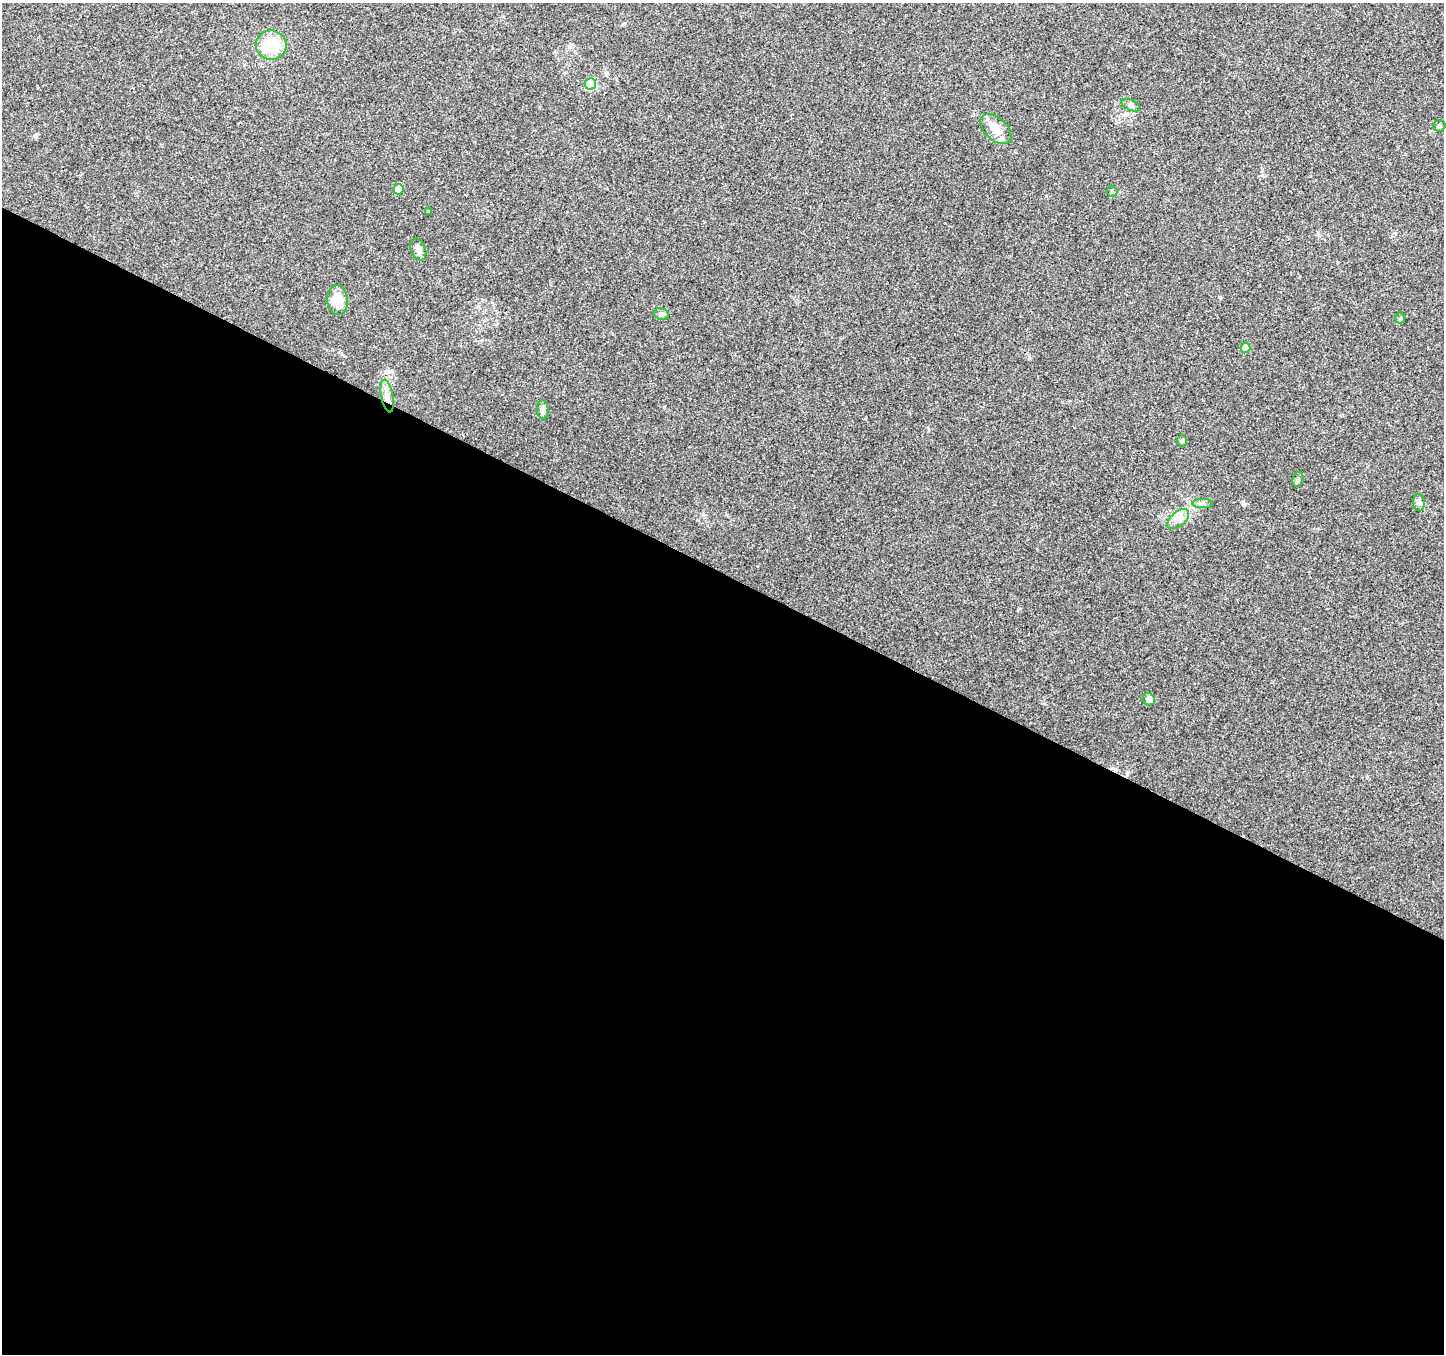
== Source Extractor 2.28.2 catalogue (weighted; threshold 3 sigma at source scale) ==
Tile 14 of 4 x 4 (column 2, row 4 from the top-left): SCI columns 1443-2884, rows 199-1550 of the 5776 x 5870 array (HDU 1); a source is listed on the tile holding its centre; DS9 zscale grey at full resolution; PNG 1446 x 1356 px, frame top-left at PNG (2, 3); each listed source drawn as its Kron ellipse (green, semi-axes under 4 px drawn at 4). Shown black and unused: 58% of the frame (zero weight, under 3 of 4 exposures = <1% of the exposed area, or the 3 px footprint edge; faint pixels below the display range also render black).
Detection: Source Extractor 2.28.2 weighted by HDU 2 'WHT'; one run over the whole footprint, this tile lists its part. Background 0.0518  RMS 0.0036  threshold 0.0162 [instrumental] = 3 sigma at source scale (4.5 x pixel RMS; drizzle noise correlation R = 1.50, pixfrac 1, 0.0396/0.0396 arcsec/px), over >= 5 px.
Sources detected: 22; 1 inside a brighter listed object's ellipse — not listed separately; the other 21 listed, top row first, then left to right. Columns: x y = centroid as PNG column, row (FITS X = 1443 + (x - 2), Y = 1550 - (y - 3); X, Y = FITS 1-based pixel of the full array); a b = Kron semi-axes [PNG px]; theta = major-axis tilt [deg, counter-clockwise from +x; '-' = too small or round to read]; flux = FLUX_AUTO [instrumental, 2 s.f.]
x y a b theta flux
271 45 15 14 - 13
591 84 6 5 - 22
1131 105 10 5 -25 0.93
1439 126 6 5 - 0.69
996 129 18 11 -43 5.1
398 189 5 5 - 4.5
1112 191 5 5 - 0.48
429 211 4 3 - 0.52
418 249 11 7 -68 2.3
337 300 15 10 -84 7.2
661 314 8 5 -20 0.75
1400 318 5 5 - 0.43
1245 348 5 5 - 5
387 396 17 6 -80 2.8
543 410 9 5 -85 1.5
1182 441 6 5 - 0.62
1298 479 7 5 74 0.69
1419 502 8 6 90 0.95
1202 503 10 4 0 0.98
1178 519 13 7 40 2.3
1149 699 6 6 - 1.8
Unlisted compact peaks at least as high as the median listed source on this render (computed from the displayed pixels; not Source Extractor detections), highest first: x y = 1220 297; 1029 358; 1318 234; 1243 504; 1046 196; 36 136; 1394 233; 624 23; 1367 777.